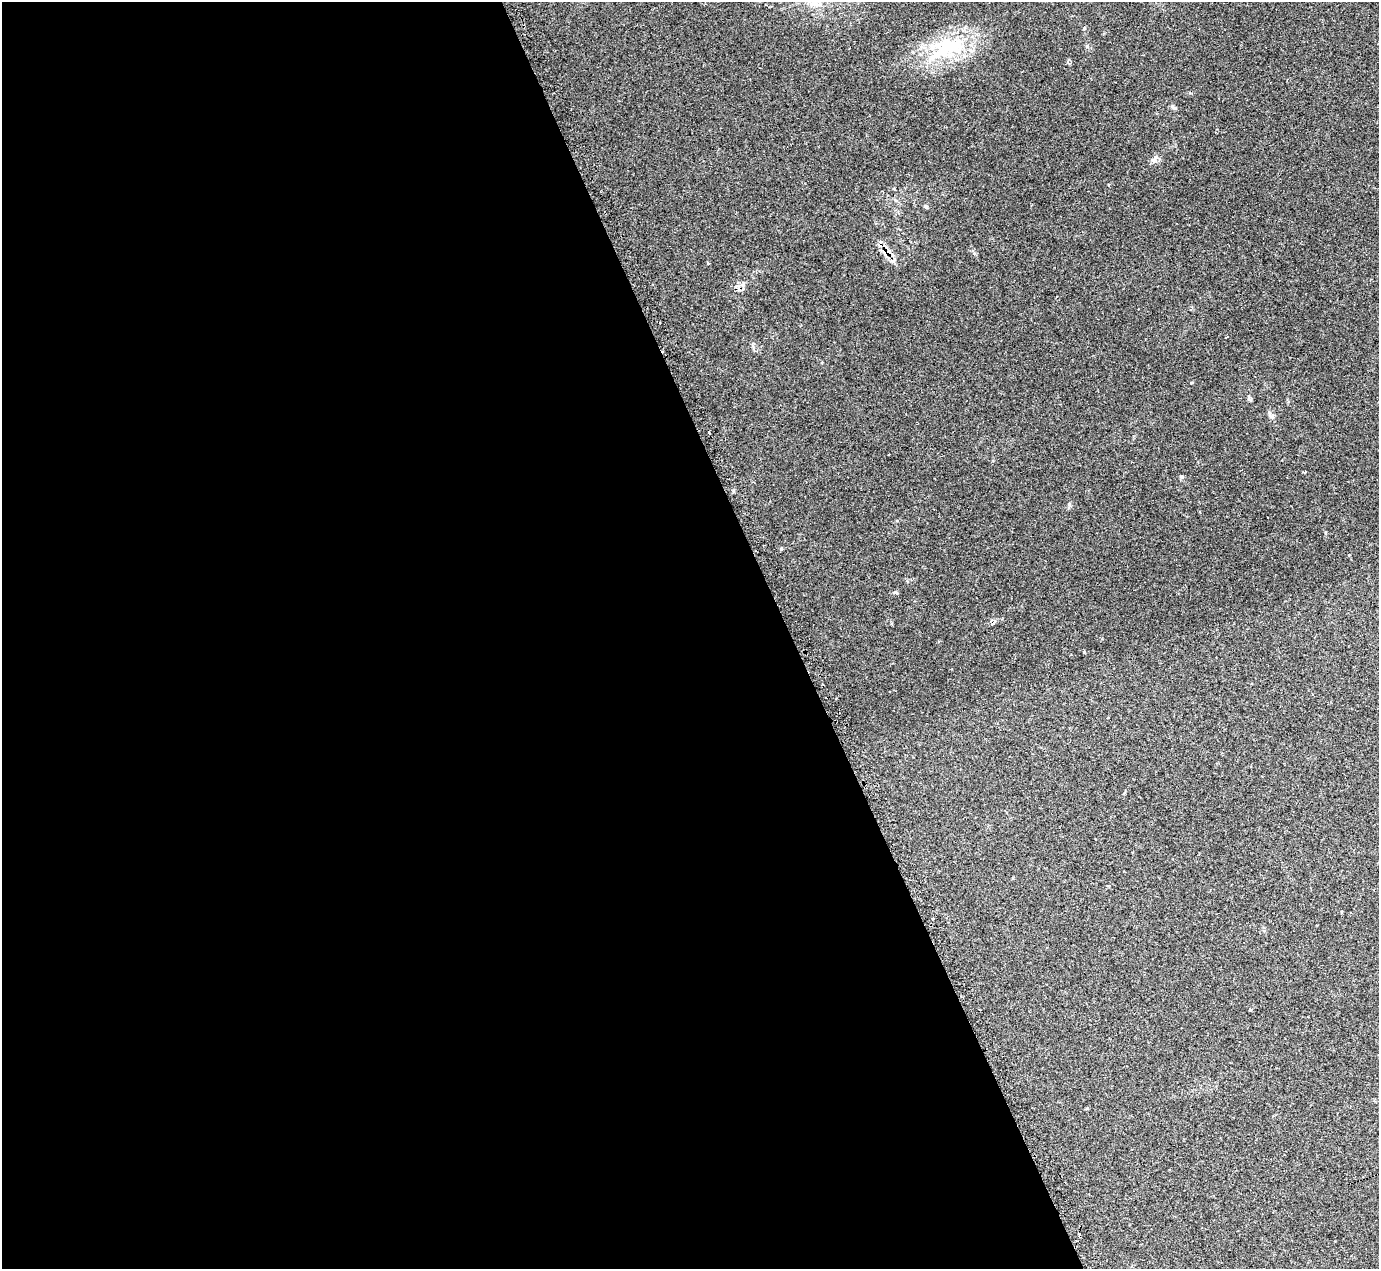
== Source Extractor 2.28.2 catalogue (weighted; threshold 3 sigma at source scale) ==
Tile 9 of 4 x 4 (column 1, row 3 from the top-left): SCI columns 2-1378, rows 1542-2808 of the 5525 x 5503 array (HDU 1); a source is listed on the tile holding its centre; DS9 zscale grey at full resolution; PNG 1381 x 1271 px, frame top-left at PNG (2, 2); no overlay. Shown black and unused: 57% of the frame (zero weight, under 2 of 3 exposures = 1% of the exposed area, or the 3 px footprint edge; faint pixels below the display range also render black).
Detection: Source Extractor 2.28.2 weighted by HDU 2 'WHT'; one run over the whole footprint, this tile lists its part. Background 0.134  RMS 0.007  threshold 0.0314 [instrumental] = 3 sigma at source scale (4.5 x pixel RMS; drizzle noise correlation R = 1.50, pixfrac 1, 0.05/0.05 arcsec/px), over >= 5 px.
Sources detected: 15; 3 cosmic-ray / hot-pixel residue — not listed; the other 12 listed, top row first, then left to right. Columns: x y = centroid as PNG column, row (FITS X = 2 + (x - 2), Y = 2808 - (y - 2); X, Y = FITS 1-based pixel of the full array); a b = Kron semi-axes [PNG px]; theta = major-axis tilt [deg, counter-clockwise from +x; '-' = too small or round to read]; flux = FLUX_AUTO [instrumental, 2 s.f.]
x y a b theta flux
1084 28 5 4 - 0.69
948 46 58 24 7 51
1087 46 6 4 48 0.92
1156 157 9 6 52 2.3
925 206 7 4 -43 0.95
708 263 3 2 - 2
1227 337 3 3 - 1.2
1249 400 7 4 -45 1.1
1270 413 9 4 -75 1.6
1069 504 5 5 - 0.91
896 592 6 4 -1 1
1250 1010 3 3 - 1.5
Unlisted compact peaks at least as high as the median listed source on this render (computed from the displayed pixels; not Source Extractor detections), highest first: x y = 1182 477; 781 549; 1191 383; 1175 108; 974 253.